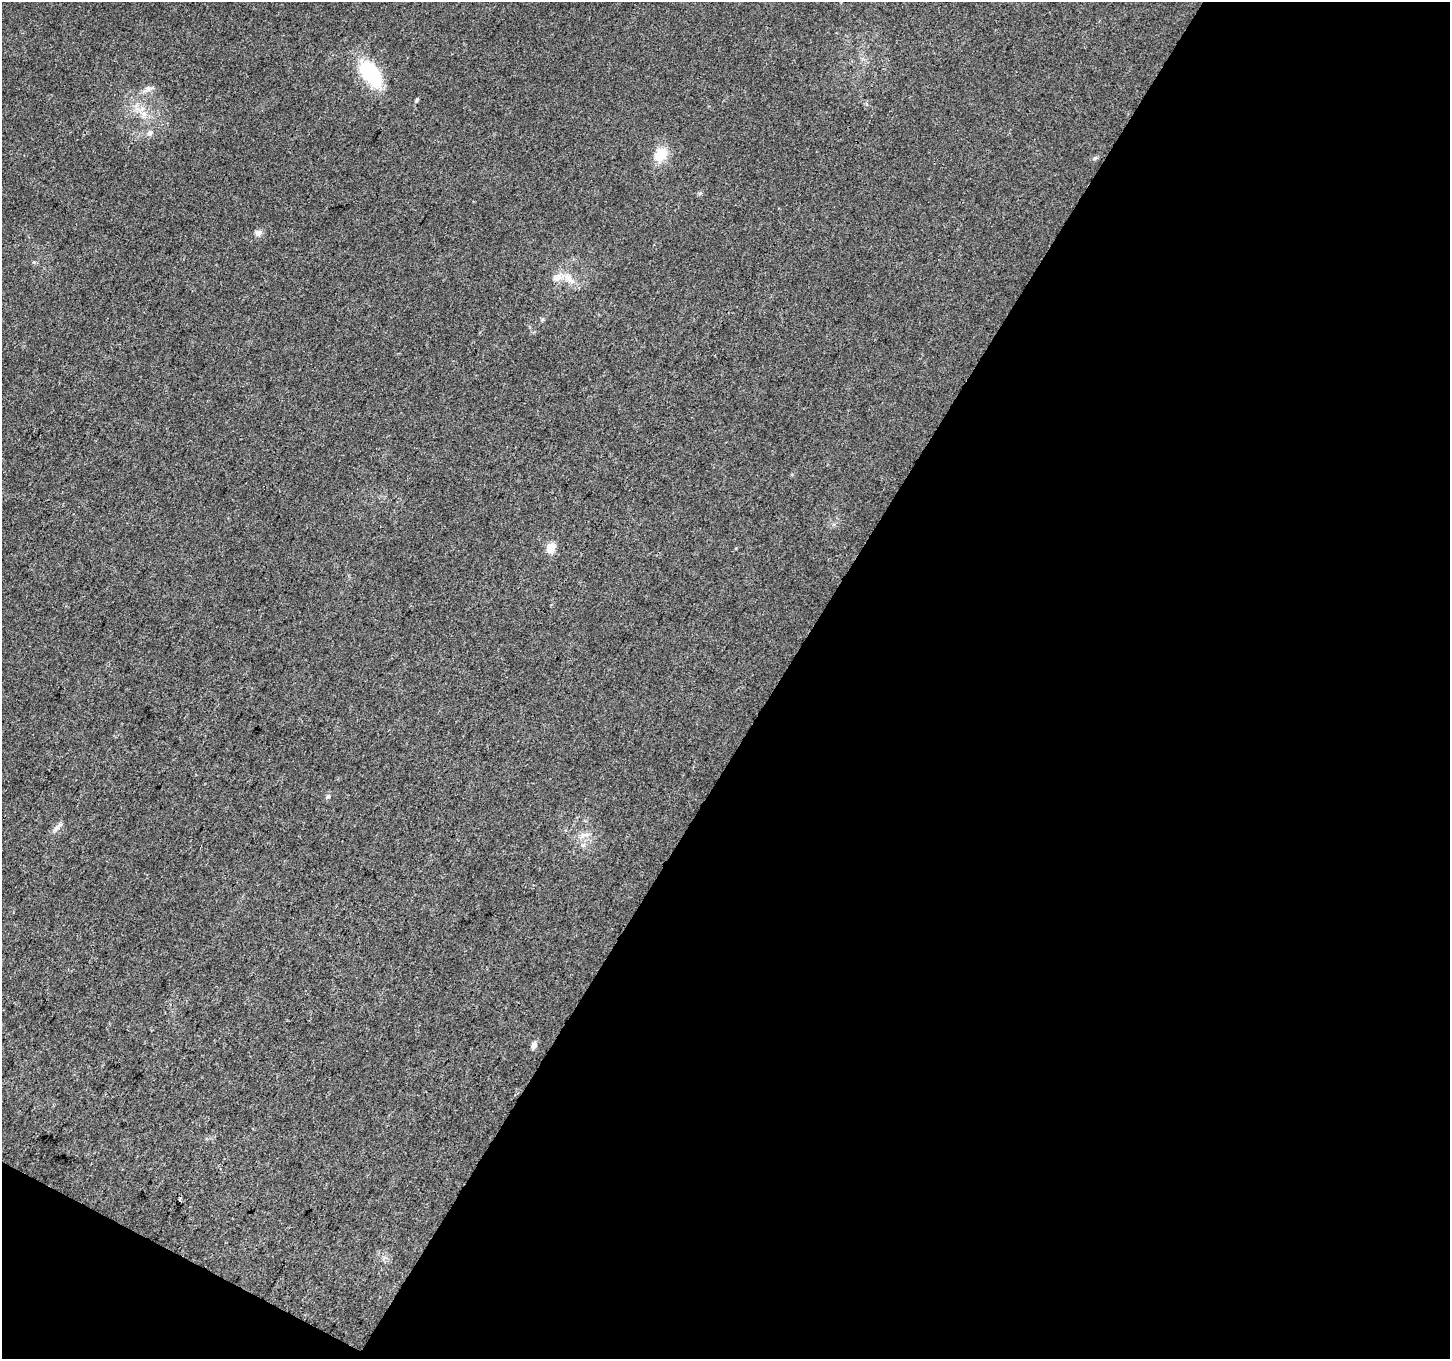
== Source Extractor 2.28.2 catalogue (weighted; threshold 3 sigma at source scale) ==
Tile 4 of 2 x 2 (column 2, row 2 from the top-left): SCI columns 1450-2897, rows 121-1477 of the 2898 x 2936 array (HDU 1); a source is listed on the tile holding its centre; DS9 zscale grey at full resolution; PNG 1452 x 1361 px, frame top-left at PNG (2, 2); no overlay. Shown black and unused: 48% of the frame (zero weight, under 3 of 4 exposures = <1% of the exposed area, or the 3 px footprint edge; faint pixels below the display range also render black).
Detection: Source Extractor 2.28.2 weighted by HDU 2 'WHT'; one run over the whole footprint, this tile lists its part. Background 0.019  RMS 0.0043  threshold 0.0191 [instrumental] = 3 sigma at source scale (4.5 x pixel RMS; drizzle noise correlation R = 1.50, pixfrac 1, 0.0396/0.0396 arcsec/px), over >= 5 px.
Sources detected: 16; all 16 listed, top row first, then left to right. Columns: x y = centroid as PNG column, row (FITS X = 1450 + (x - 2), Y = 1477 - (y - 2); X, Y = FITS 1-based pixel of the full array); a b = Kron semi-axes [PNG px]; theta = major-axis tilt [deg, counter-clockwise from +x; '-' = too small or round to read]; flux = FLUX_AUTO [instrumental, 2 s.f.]
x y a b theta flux
370 73 25 14 -55 32
148 89 10 8 2 2.1
417 100 6 4 60 0.57
144 114 7 4 -19 1.3
150 133 9 7 31 1.6
661 154 16 13 56 9.4
1095 158 6 4 43 0.71
258 233 9 8 - 1.8
557 277 14 9 19 3.5
569 278 20 9 -48 4.7
551 547 5 5 - 20
328 796 7 5 46 0.86
57 828 12 6 53 1.8
584 835 14 5 12 2.2
534 1045 8 6 75 1.9
179 1199 3 3 - 2
Unlisted compact peaks at least as high as the median listed source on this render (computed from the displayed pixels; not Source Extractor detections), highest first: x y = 700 193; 542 319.